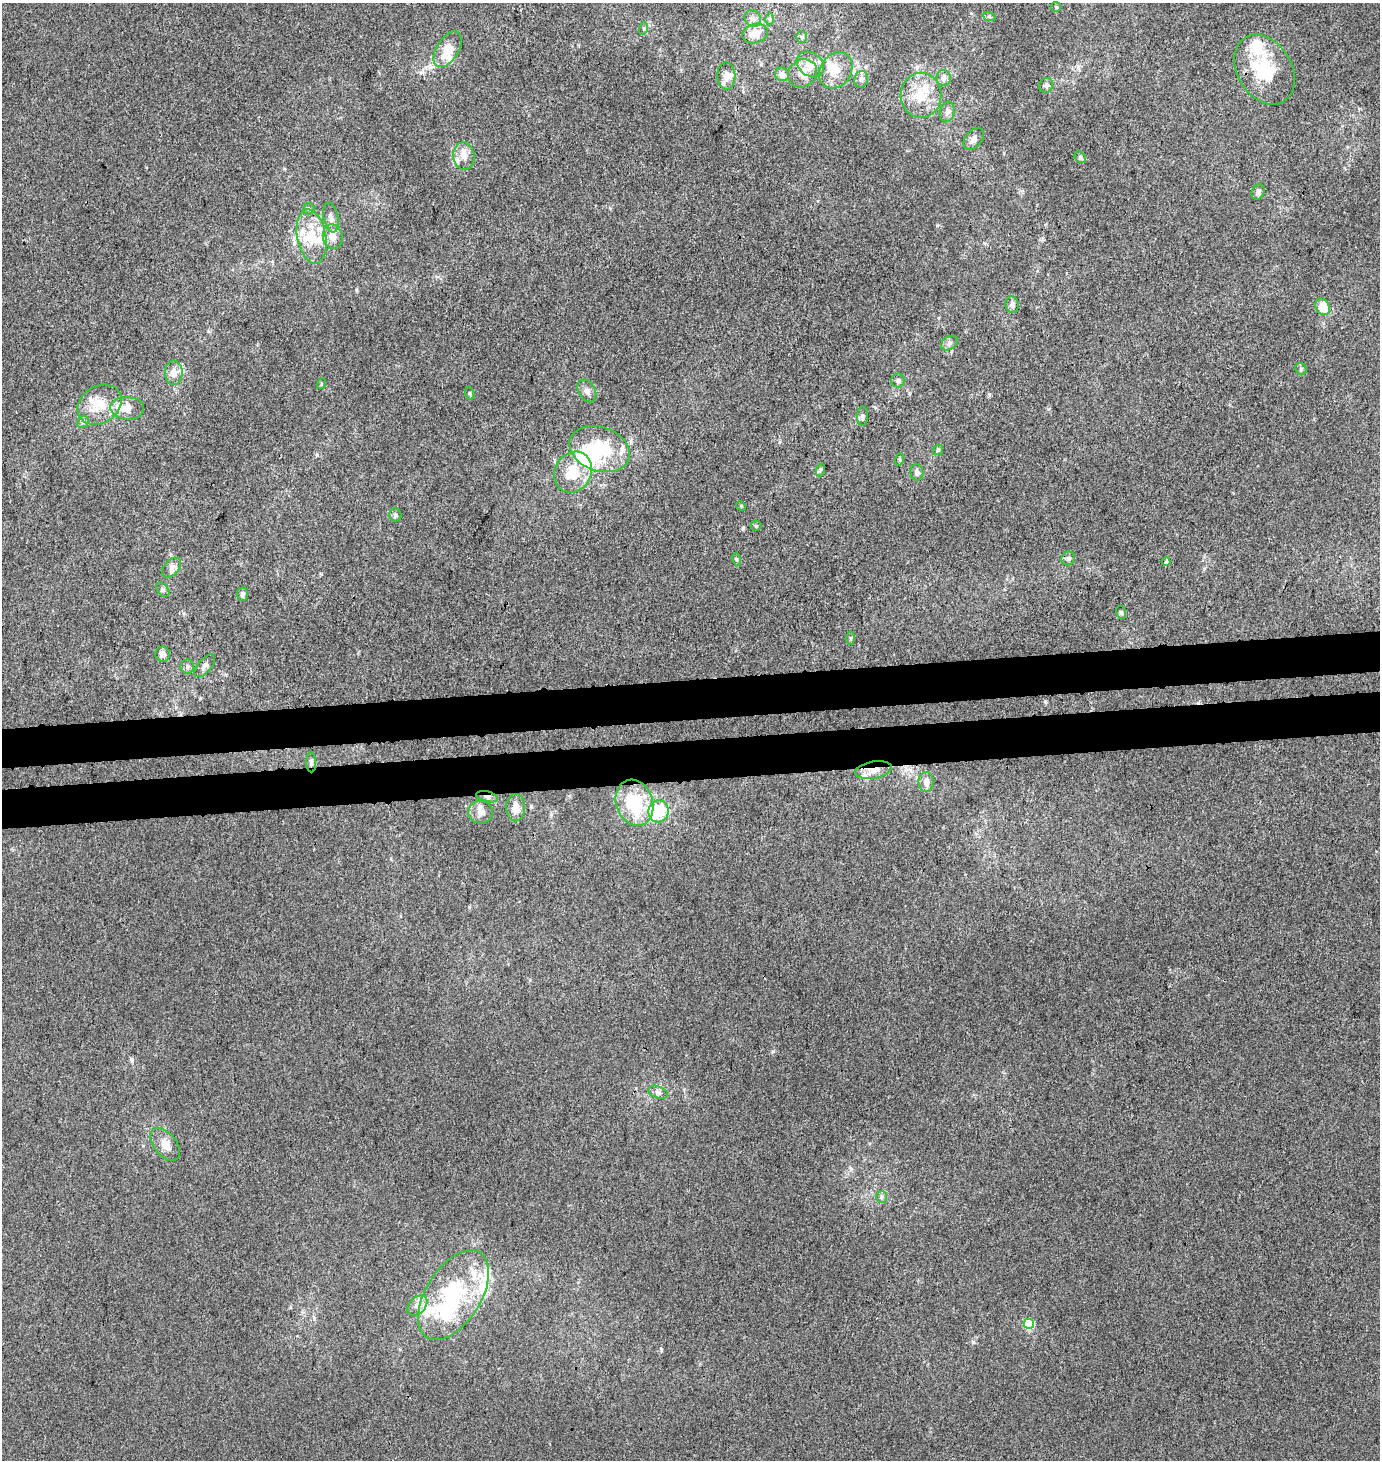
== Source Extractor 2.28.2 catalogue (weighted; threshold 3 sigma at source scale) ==
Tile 5 of 3 x 3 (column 2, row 2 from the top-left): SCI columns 1415-2792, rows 1514-2971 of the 4171 x 4484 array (HDU 1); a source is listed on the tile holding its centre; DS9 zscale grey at full resolution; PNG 1382 x 1462 px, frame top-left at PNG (2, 3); each listed source drawn as its Kron ellipse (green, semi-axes under 4 px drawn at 4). Shown black and unused: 5% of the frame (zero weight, under 3 of 4 exposures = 5% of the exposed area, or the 3 px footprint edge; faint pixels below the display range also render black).
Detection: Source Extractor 2.28.2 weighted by HDU 2 'WHT'; one run over the whole footprint, this tile lists its part. Background -5.85e-04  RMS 0.0047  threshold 0.0212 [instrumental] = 3 sigma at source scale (4.5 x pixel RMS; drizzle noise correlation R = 1.50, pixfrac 1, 0.0396/0.0396 arcsec/px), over >= 5 px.
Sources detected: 98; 7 inside a brighter object's white glare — neither listed nor drawn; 17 inside a brighter listed object's ellipse — not listed separately; the other 74 listed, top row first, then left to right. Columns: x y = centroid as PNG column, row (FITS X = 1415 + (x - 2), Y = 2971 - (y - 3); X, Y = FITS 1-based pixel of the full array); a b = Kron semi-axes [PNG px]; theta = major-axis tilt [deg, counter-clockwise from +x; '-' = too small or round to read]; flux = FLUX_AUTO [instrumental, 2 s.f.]
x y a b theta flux
1056 7 5 5 - 0.57
989 16 7 4 -19 0.84
753 19 9 7 -48 2.3
769 19 6 4 -89 0.8
644 28 6 4 73 0.84
755 33 13 9 17 6
802 37 6 5 - 0.87
448 49 20 11 58 9.6
810 64 15 11 -34 6
1264 69 37 27 -59 27
836 70 19 15 56 8.1
802 73 15 13 39 5.6
782 74 7 6 - 2.7
726 76 13 9 -88 3.9
944 78 8 7 - 2.2
861 79 8 7 - 1.6
1046 85 7 6 - 1.7
921 95 22 20 88 15
947 112 10 7 73 2.3
974 139 12 8 49 2.4
464 156 13 10 -81 4.3
1080 157 6 5 - 0.87
1258 192 8 6 62 1.5
309 209 6 5 - 0.84
331 218 15 7 -78 2.6
312 237 28 14 -79 13
333 237 12 10 -77 4.6
1012 305 8 6 -77 1.6
1322 307 9 6 -62 9.5
949 343 9 6 34 1.6
1301 369 6 5 - 0.86
174 373 12 8 -89 3.9
898 380 7 6 - 1.1
321 384 5 3 - 0.47
587 391 12 8 -59 2.6
470 393 7 4 -71 0.64
99 405 23 18 32 11
127 408 17 11 -3 5.6
863 416 9 5 89 1.4
83 422 6 5 - 1.1
600 449 31 22 -20 28
938 450 6 4 44 0.71
900 459 6 4 73 0.61
820 470 7 4 72 0.81
573 472 21 18 61 13
917 472 8 6 -78 2
741 506 5 4 - 0.48
395 515 6 6 - 1
756 526 5 5 - 0.64
1068 558 7 6 - 1.3
736 559 6 4 -71 0.8
1166 562 4 3 - 3.7
172 568 11 7 46 2.4
163 590 8 5 -50 1
242 594 6 5 - 1.8
1121 612 6 5 - 0.96
851 638 6 4 90 0.59
163 654 7 7 - 2.7
205 666 14 6 50 2.1
187 667 7 7 - 1.5
311 762 10 5 -87 1.3
873 770 18 8 9 5.5
926 782 10 8 -88 2.8
487 797 11 5 -14 2
635 803 23 18 -71 31
516 808 13 9 89 5.5
659 811 11 10 - 19
480 812 12 11 - 3.5
658 1092 10 6 -21 1.6
165 1144 19 11 -51 5.4
881 1197 6 5 - 1.1
453 1295 50 27 58 43
417 1306 11 8 44 3.4
1029 1324 5 5 - 25
Overlapping masked pixels (flux is a lower limit): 2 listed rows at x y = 873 770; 487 797
Unlisted compact peaks at least as high as the median listed source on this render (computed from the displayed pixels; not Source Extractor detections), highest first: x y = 973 1342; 773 1051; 132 1061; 743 528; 1048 409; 661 1350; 469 907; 317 455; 937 225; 200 698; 989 394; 356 290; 851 1169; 875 407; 610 208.